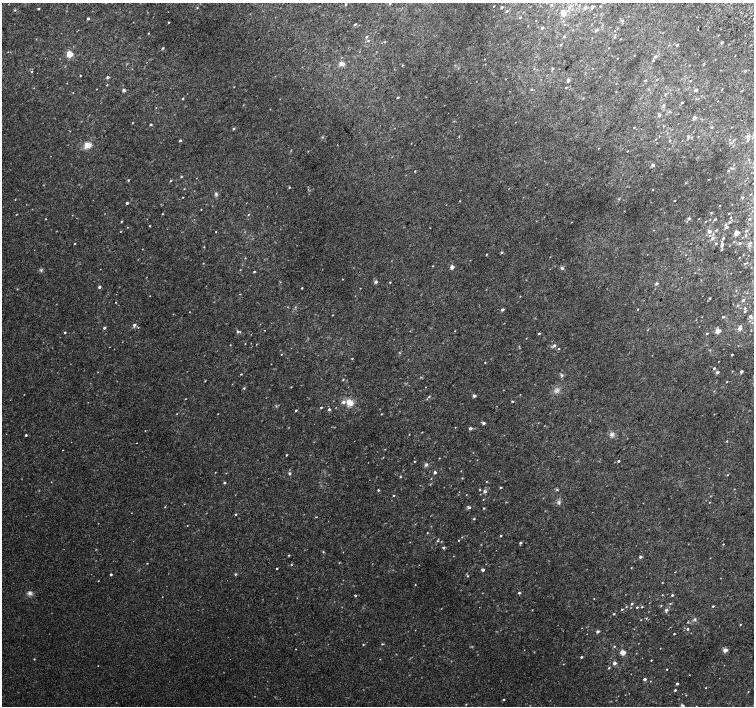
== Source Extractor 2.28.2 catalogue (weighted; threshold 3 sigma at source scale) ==
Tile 10 of 4 x 4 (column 2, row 3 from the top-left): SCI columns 1538-3040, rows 1673-3079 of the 6074 x 6091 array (HDU 1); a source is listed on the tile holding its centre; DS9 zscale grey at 2 x 2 block average (1 PNG px = mean of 2 x 2 image px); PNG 756 x 708 px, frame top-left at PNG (2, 3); no overlay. Shown black and unused: <1% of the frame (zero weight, under 2 of 3 exposures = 2% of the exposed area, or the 3 px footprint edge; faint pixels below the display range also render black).
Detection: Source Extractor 2.28.2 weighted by HDU 2 'WHT'; one run over the whole footprint, this tile lists its part. Background 0.0365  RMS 0.0087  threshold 0.0393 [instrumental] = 3 sigma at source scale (4.5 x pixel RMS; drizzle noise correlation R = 1.50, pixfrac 1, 0.0396/0.0396 arcsec/px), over >= 5 px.
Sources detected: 278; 1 too faint to see at this stretch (2 x 2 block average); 2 cosmic-ray / hot-pixel residue — not listed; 1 inside a brighter listed object's ellipse — not listed separately; the other 274 listed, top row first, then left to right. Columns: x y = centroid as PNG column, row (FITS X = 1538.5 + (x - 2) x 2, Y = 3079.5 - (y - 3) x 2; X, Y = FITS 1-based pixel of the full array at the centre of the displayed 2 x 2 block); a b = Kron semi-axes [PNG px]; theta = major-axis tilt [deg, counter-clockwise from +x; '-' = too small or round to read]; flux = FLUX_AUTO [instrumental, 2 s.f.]
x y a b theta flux
345 4 3 2 - 1.3
494 6 2 2 - 0.62
502 7 3 2 - 1.8
569 7 4 3 - 3.7
592 7 3 2 - 4.6
197 8 2 2 - 1
585 8 3 2 - 5.5
38 9 2 2 - 2.2
507 11 3 2 - 1.4
563 13 3 3 - 28
520 17 2 2 - 1.1
88 19 2 2 - 3.3
169 22 2 2 - 1.1
355 24 3 2 - 2
564 25 2 2 - 0.77
542 28 2 2 - 3.4
597 29 4 3 - 2.8
148 33 2 2 - 1.2
718 35 2 2 - 0.75
366 37 3 2 - 1.9
564 37 3 3 - 2
721 43 2 2 - 3.8
560 45 3 2 - 1.4
677 45 2 2 - 2
163 48 3 2 - 1.5
69 54 3 3 - 73
634 56 2 2 - 0.67
655 57 4 3 - 2.4
653 61 3 2 - 1.6
342 64 6 5 - 7.1
402 65 2 2 - 1
552 69 3 3 - 1.7
32 71 3 2 - 1.1
745 71 3 2 - 1.8
80 76 3 2 - 1
107 77 2 2 - 4.6
657 79 2 2 - 1.3
568 80 2 2 - 6.1
645 81 3 2 - 1.7
690 81 3 2 - 1.2
107 85 2 2 - 0.94
234 87 2 2 - 0.69
566 88 2 2 - 1.2
124 90 2 2 - 7.6
531 90 3 3 - 1.8
696 90 2 2 - 4.7
742 91 3 2 - 0.94
665 94 3 2 - 1.1
398 97 3 2 - 1.3
183 98 2 2 - 2.1
682 102 2 2 - 1.3
663 106 4 3 - 2
659 115 4 2 - 4.6
694 118 2 2 - 7.6
150 125 2 2 - 3.5
634 127 2 2 - 0.93
233 129 2 2 - 2.8
688 136 4 3 - 2.1
748 138 9 3 88 5.9
655 139 2 2 - 0.69
180 140 2 2 - 3.3
734 140 3 2 - 1.2
670 141 3 2 - 1.1
87 145 8 6 17 15
598 148 2 2 - 0.79
627 151 2 2 - 0.83
653 165 4 3 - 3.1
415 171 2 2 - 1.2
728 171 3 2 - 1
181 176 3 2 - 1.6
708 179 2 2 - 0.76
128 180 3 2 - 1.4
171 181 3 2 - 1.5
685 183 2 2 - 0.75
289 187 2 2 - 1.2
184 189 3 2 - 0.81
653 190 2 2 - 0.93
216 194 4 3 - 2.5
183 197 2 2 - 0.77
742 198 2 2 - 2.5
675 200 3 2 - 0.83
460 201 2 2 - 0.81
127 203 2 2 - 3.2
719 206 2 2 - 0.75
711 213 3 2 - 1.4
162 214 2 2 - 1.2
729 214 2 2 - 1.1
248 215 2 2 - 0.99
731 217 3 2 - 1
689 219 3 3 - 4.4
715 219 3 2 - 2.3
749 219 3 2 - 1.6
121 221 3 2 - 1.4
705 221 3 2 - 0.99
729 222 3 2 - 1.9
150 226 2 2 - 0.96
726 227 3 3 - 4
716 230 3 2 - 2
216 231 2 2 - 0.7
709 231 3 2 - 8.6
747 231 3 3 - 1.7
736 233 3 2 - 26
712 238 3 3 - 4.2
723 238 3 2 - 2.1
716 243 2 2 - 2.6
740 243 3 2 - 2.9
75 244 2 2 - 1.1
722 244 3 2 - 6
749 245 4 3 - 4.2
204 247 2 2 - 0.94
721 249 2 2 - 1.9
502 252 3 2 - 1.8
486 254 2 2 - 1.1
739 258 2 2 - 0.7
203 263 2 2 - 0.78
745 263 3 2 - 0.95
433 266 2 2 - 0.97
452 267 2 2 - 15
562 268 4 3 - 3.4
41 270 4 3 - 2.5
254 272 2 2 - 1.8
343 279 2 2 - 0.67
376 282 4 3 - 3.6
390 282 2 2 - 1.2
656 283 2 2 - 5
99 287 3 2 - 3.4
302 288 2 2 - 1.4
240 294 2 2 - 0.89
710 298 3 2 - 1.2
743 300 3 2 - 3.1
116 302 2 2 - 0.89
737 305 3 2 - 1.6
745 308 3 3 - 2.5
502 309 2 2 - 4.6
637 309 2 2 - 0.88
745 311 3 2 - 1.7
750 316 4 3 - 2.8
723 317 3 2 - 2
134 325 5 3 - 3
104 328 2 2 - 4.2
740 329 3 3 - 10
238 331 3 3 - 3.4
455 331 2 2 - 0.61
718 331 2 2 - 27
65 332 3 2 - 1.3
539 333 2 2 - 2.1
707 334 3 2 - 1.4
245 344 2 2 - 0.69
256 344 2 2 - 0.7
230 345 2 2 - 0.83
554 345 4 3 - 3.3
558 349 3 2 - 1.4
281 354 2 2 - 0.78
732 355 2 2 - 2.7
352 358 2 2 - 1.1
485 363 2 2 - 0.92
714 368 2 2 - 2.6
717 372 3 2 - 4.5
741 372 2 2 - 7.1
241 374 2 2 - 1.4
562 376 5 3 - 2.7
343 380 2 2 - 1.1
727 382 2 2 - 1.2
291 387 2 2 - 0.96
244 388 3 2 - 1.8
557 390 5 3 - 4.2
474 396 2 2 - 6.6
429 397 3 3 - 1.8
512 401 2 2 - 2.5
349 402 9 8 - 15
321 407 2 2 - 1.5
329 409 2 2 - 3.8
296 410 3 2 - 1.7
177 414 2 2 - 0.71
381 414 2 2 - 1
714 414 2 2 - 0.69
483 423 2 2 - 4.7
455 427 2 2 - 0.65
470 428 2 2 - 7.2
422 432 2 2 - 0.74
611 434 6 5 - 5.3
26 435 2 2 - 2.5
727 441 2 2 - 1.2
286 455 2 2 - 1.4
439 458 2 2 - 0.74
415 461 2 2 - 1
618 461 2 2 - 2.7
426 465 4 3 - 3.6
215 472 3 2 - 0.67
435 472 3 2 - 4
289 473 3 2 - 3
727 475 2 2 - 0.79
400 477 3 2 - 1.2
51 482 2 2 - 0.72
224 483 2 2 - 2.8
501 487 3 2 - 1.4
378 490 2 2 - 2.7
557 490 3 3 - 1.9
485 491 3 2 - 6.6
394 495 2 2 - 1.4
483 500 2 2 - 0.85
709 502 2 2 - 0.79
559 503 4 3 - 3.1
165 507 2 2 - 0.96
469 507 4 3 - 3.7
484 508 2 2 - 1.3
236 514 3 2 - 1.5
316 517 2 2 - 0.88
474 519 3 2 - 1.5
187 525 2 2 - 0.8
427 533 2 2 - 1
501 536 2 2 - 1.5
458 540 2 2 - 1.1
437 541 3 2 - 1.3
520 543 3 2 - 3
723 544 2 2 - 1.1
443 548 3 2 - 3.1
323 552 3 2 - 1.4
289 555 3 2 - 1.4
640 557 2 2 - 5.4
147 563 2 2 - 0.78
339 563 2 2 - 0.77
291 565 2 2 - 1.3
276 568 2 2 - 1.3
483 570 2 2 - 7
675 572 2 2 - 1.9
111 574 2 2 - 2.8
235 574 3 3 - 1.6
467 576 3 3 - 1.4
98 581 2 2 - 0.73
662 582 2 2 - 0.78
415 584 2 2 - 0.85
30 593 6 5 - 5.1
519 593 3 2 - 2.3
355 595 3 2 - 1.8
662 595 2 2 - 0.72
672 595 2 2 - 2.2
594 599 2 2 - 0.7
632 604 3 2 - 2.1
661 605 3 2 - 1.1
713 606 2 2 - 1.9
626 607 3 2 - 0.98
637 607 2 2 - 1.6
642 607 3 2 - 1.1
622 609 3 2 - 1.1
666 610 3 2 - 5.5
614 614 2 2 - 1.7
646 618 3 2 - 1.4
695 619 4 3 - 2.2
740 625 2 2 - 0.98
687 629 3 2 - 2.6
597 631 2 2 - 5.7
674 634 2 2 - 1.2
382 644 3 3 - 1.4
363 645 3 2 - 1.2
614 646 2 2 - 1.2
725 650 2 2 - 18
623 653 3 2 - 32
581 657 2 2 - 3.1
34 659 3 2 - 1.1
380 659 2 2 - 0.64
651 660 2 2 - 0.98
614 663 2 2 - 9.1
563 664 2 2 - 0.67
98 666 2 2 - 0.59
609 668 3 2 - 1.5
667 669 2 2 - 1
645 679 2 2 - 6.1
677 684 2 2 - 3
675 690 2 2 - 2.3
686 695 2 2 - 0.68
504 699 2 2 - 1.8
466 704 2 2 - 0.81
683 705 4 3 - 2.5
Diffuse or blended objects may show on this block-average render without a row.